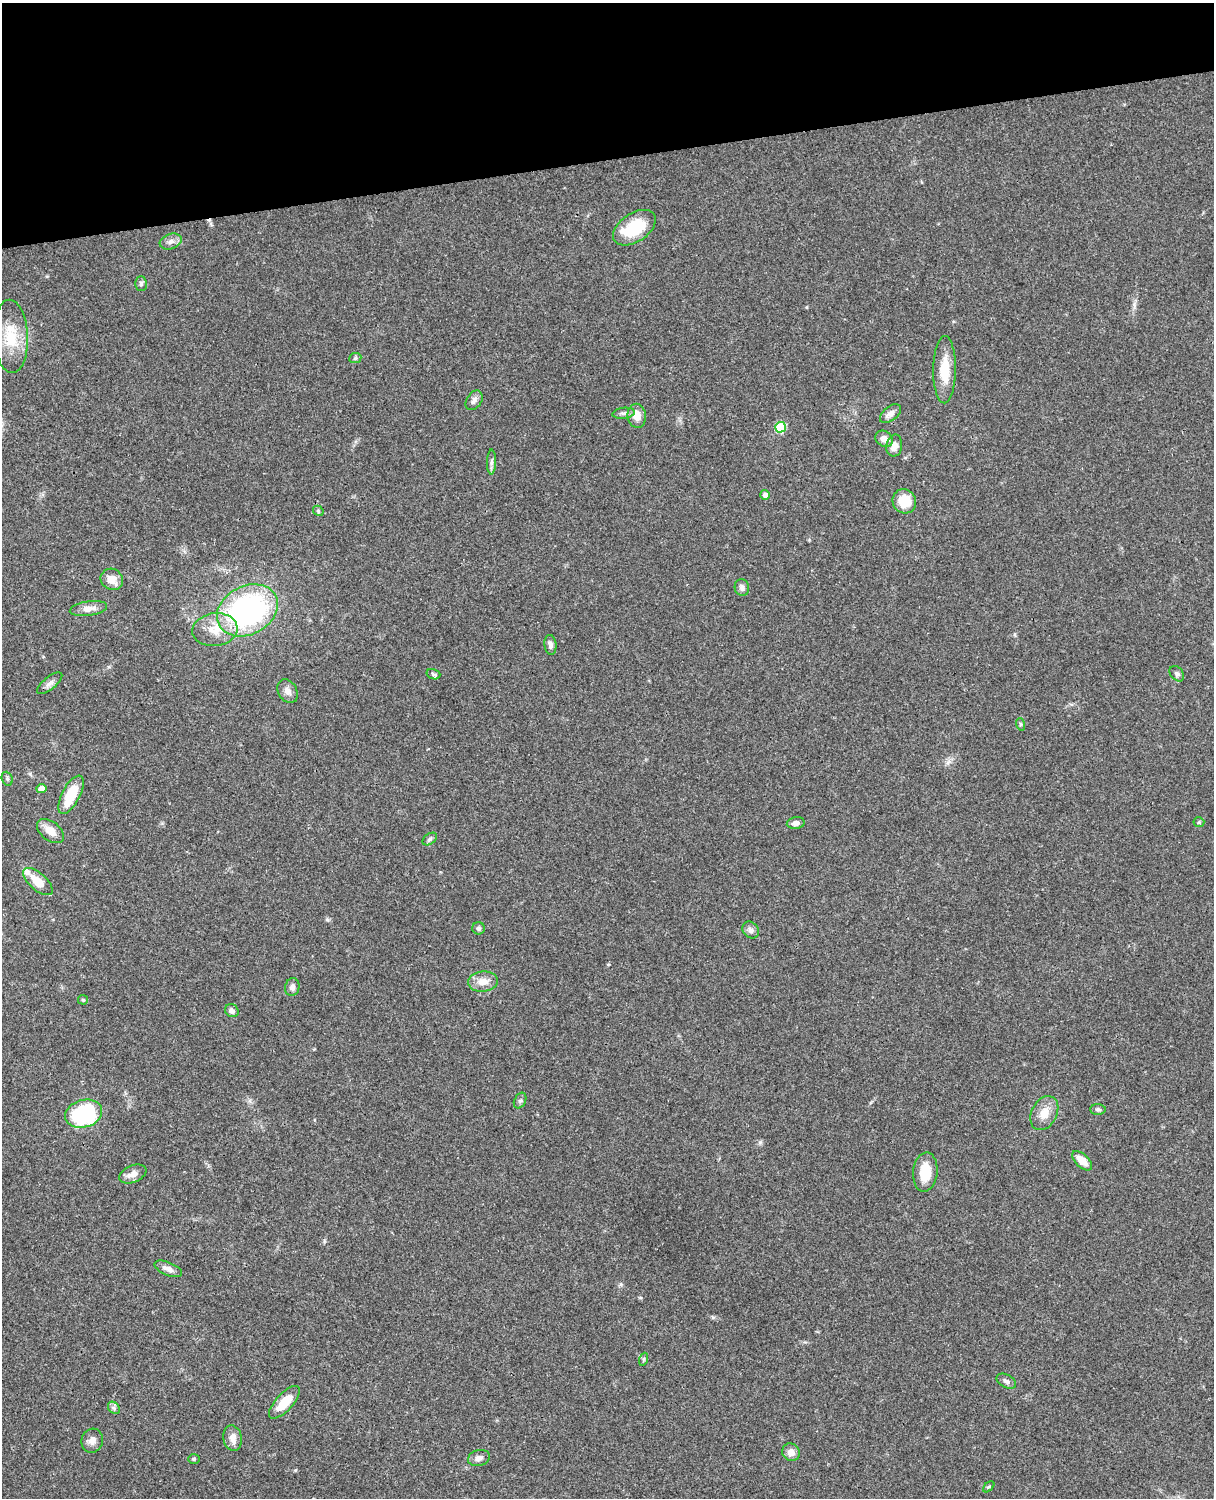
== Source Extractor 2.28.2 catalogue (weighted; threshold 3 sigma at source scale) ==
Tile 3 of 4 x 3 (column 3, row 1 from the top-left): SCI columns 2546-3757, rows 3269-4764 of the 5088 x 4928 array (HDU 1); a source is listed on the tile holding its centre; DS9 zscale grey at full resolution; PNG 1216 x 1500 px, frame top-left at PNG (2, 3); each listed source drawn as its Kron ellipse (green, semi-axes under 4 px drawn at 4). Shown black and unused: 11% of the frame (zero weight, under 3 of 4 exposures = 6% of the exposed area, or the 3 px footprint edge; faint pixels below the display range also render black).
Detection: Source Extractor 2.28.2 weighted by HDU 2 'WHT'; one run over the whole footprint, this tile lists its part. Background 0.0753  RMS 0.0058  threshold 0.026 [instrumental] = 3 sigma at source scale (4.5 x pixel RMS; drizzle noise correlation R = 1.50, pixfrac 1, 0.05/0.05 arcsec/px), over >= 5 px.
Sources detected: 62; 1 cosmic-ray / hot-pixel residue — neither listed nor drawn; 1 inside a brighter listed object's ellipse — not listed separately; the other 60 listed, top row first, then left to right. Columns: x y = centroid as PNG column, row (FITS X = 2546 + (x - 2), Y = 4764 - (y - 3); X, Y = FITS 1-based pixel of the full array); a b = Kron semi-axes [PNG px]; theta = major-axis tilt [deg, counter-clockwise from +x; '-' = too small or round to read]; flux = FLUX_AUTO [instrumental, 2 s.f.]
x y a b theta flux
634 228 24 14 34 25
171 242 11 7 18 3
141 284 7 5 89 1.4
11 336 37 17 -87 20
355 358 6 5 - 1.1
944 370 33 11 90 15
474 400 11 7 57 2.4
624 413 11 5 7 1.8
890 414 12 7 39 3.1
637 416 12 9 -82 6.3
780 427 5 5 - 26
884 439 9 7 -31 3.9
894 446 11 8 80 4.9
491 462 12 4 90 1.9
765 495 5 5 - 2.6
904 501 12 11 - 13
318 511 5 4 - 0.81
112 579 11 10 - 6.7
742 588 8 7 - 2.2
88 609 19 7 8 4.5
247 610 32 24 28 130
215 630 22 16 7 13
550 645 10 6 -83 2.1
433 674 7 5 -17 1.2
1177 674 9 6 -50 1.5
50 683 15 6 39 2.6
288 691 13 9 -59 3.4
1020 724 6 4 -71 0.8
7 779 7 5 -70 1.1
41 788 5 4 - 4
71 795 21 9 62 18
1199 822 5 5 - 0.78
796 823 9 6 7 2.7
50 831 15 9 -38 6.2
430 839 8 5 36 1.3
38 881 18 8 -41 10
479 928 6 6 - 1.2
751 930 9 7 -48 2.3
483 981 15 10 5 6
292 987 9 7 78 2.6
83 1000 5 5 - 0.66
232 1011 7 6 - 2.1
520 1101 8 5 62 1.4
1098 1109 7 5 -2 1.3
1044 1113 18 12 62 7.4
84 1114 19 13 17 62
1082 1161 12 6 -43 5.9
925 1172 20 12 84 12
133 1174 14 8 23 4
168 1269 14 6 -23 3.4
644 1359 6 4 71 0.84
1006 1381 10 6 -27 2.1
284 1402 21 8 47 11
114 1408 7 5 -48 1.4
233 1438 13 9 -81 4.6
92 1441 12 10 74 3.6
791 1452 9 8 - 4
479 1458 11 8 15 2.7
194 1459 6 5 - 0.87
989 1487 7 4 45 0.72